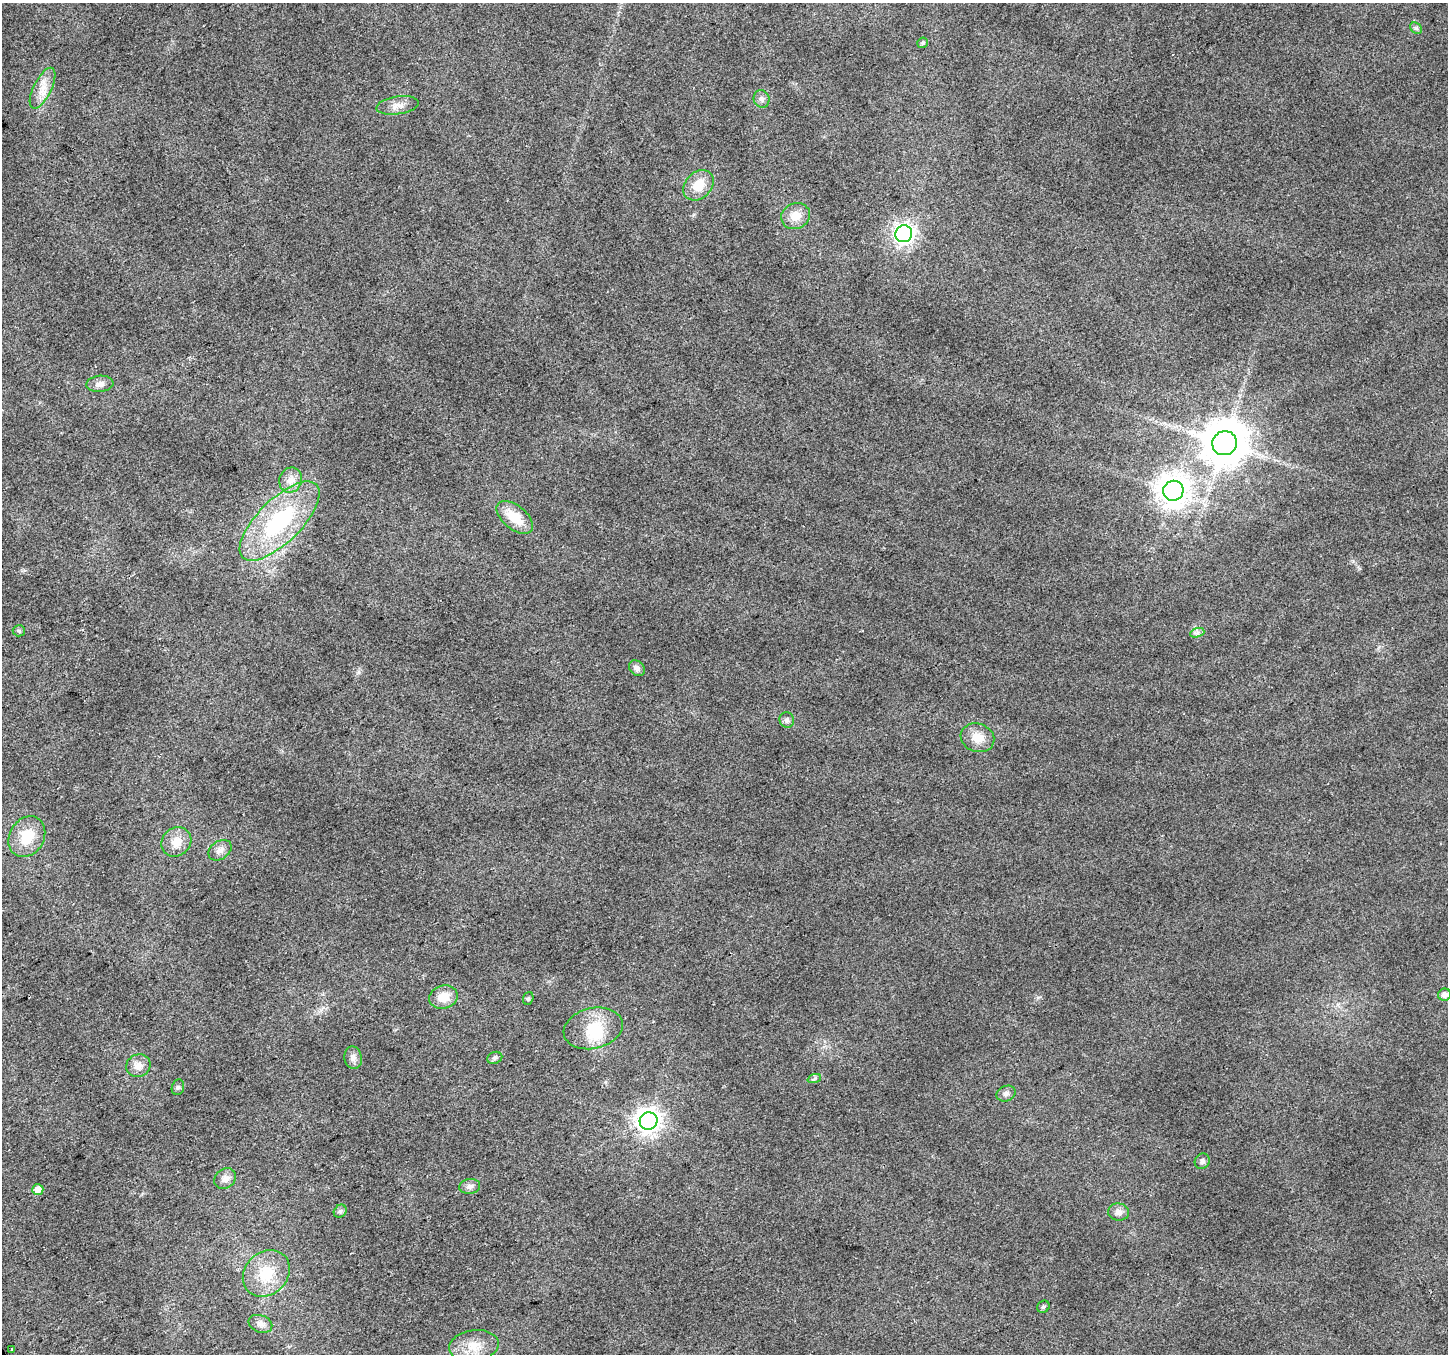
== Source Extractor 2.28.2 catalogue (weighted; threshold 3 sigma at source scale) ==
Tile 7 of 4 x 4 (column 3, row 2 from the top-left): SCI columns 2897-4342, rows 2869-4220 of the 5789 x 5676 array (HDU 1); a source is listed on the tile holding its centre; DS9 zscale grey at full resolution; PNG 1450 x 1356 px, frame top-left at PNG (2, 3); each listed source drawn as its Kron ellipse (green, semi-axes under 4 px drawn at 4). Shown black and unused: <1% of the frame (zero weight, under 2 of 3 exposures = <1% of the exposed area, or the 3 px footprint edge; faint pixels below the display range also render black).
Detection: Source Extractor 2.28.2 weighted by HDU 2 'WHT'; one run over the whole footprint, this tile lists its part. Background 0.0194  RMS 0.0082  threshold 0.0371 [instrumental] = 3 sigma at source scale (4.5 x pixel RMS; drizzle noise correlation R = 1.50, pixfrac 1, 0.0396/0.0396 arcsec/px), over >= 5 px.
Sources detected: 45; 1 inside a brighter object's white glare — neither listed nor drawn; the other 44 listed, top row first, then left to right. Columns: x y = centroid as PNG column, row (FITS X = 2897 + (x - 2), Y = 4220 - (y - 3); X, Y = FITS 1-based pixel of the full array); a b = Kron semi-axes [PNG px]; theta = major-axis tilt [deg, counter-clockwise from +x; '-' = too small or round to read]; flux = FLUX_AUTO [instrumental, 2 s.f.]
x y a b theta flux
1416 28 6 5 - 1.7
923 43 5 5 - 1.7
43 88 22 9 63 11
762 99 9 8 - 3
397 105 21 9 9 7.1
698 185 17 13 45 16
796 216 15 12 23 11
904 234 8 8 - 430
100 384 13 8 4 4.9
1225 443 12 12 - 3200
291 480 13 11 68 7.7
1173 491 10 10 - 1300
515 517 21 12 -39 19
280 521 52 21 45 91
19 631 6 5 - 1.5
1197 633 7 4 19 2
637 668 9 7 -43 3.5
787 720 8 7 - 2.4
977 738 17 14 -20 13
27 837 21 17 59 23
176 842 16 14 43 12
220 850 12 9 35 5.4
1444 995 6 6 - 4.8
443 997 14 11 18 13
528 998 6 5 - 1.4
593 1028 30 20 13 28
353 1058 11 8 -79 4.4
495 1058 8 6 22 2.1
138 1066 12 11 - 7.3
814 1079 7 4 20 1.6
178 1087 8 6 73 1.9
1006 1094 10 7 23 3.3
649 1121 9 8 - 790
1202 1161 8 7 - 2.7
225 1179 11 9 39 5.4
470 1186 10 7 8 3.6
38 1189 5 5 - 6.6
340 1211 7 5 46 2
1119 1212 10 8 -9 4.5
266 1273 25 21 43 26
1043 1307 6 5 - 1.7
260 1324 12 8 -21 4.6
474 1346 25 15 8 17
12 1349 3 3 - 2.8